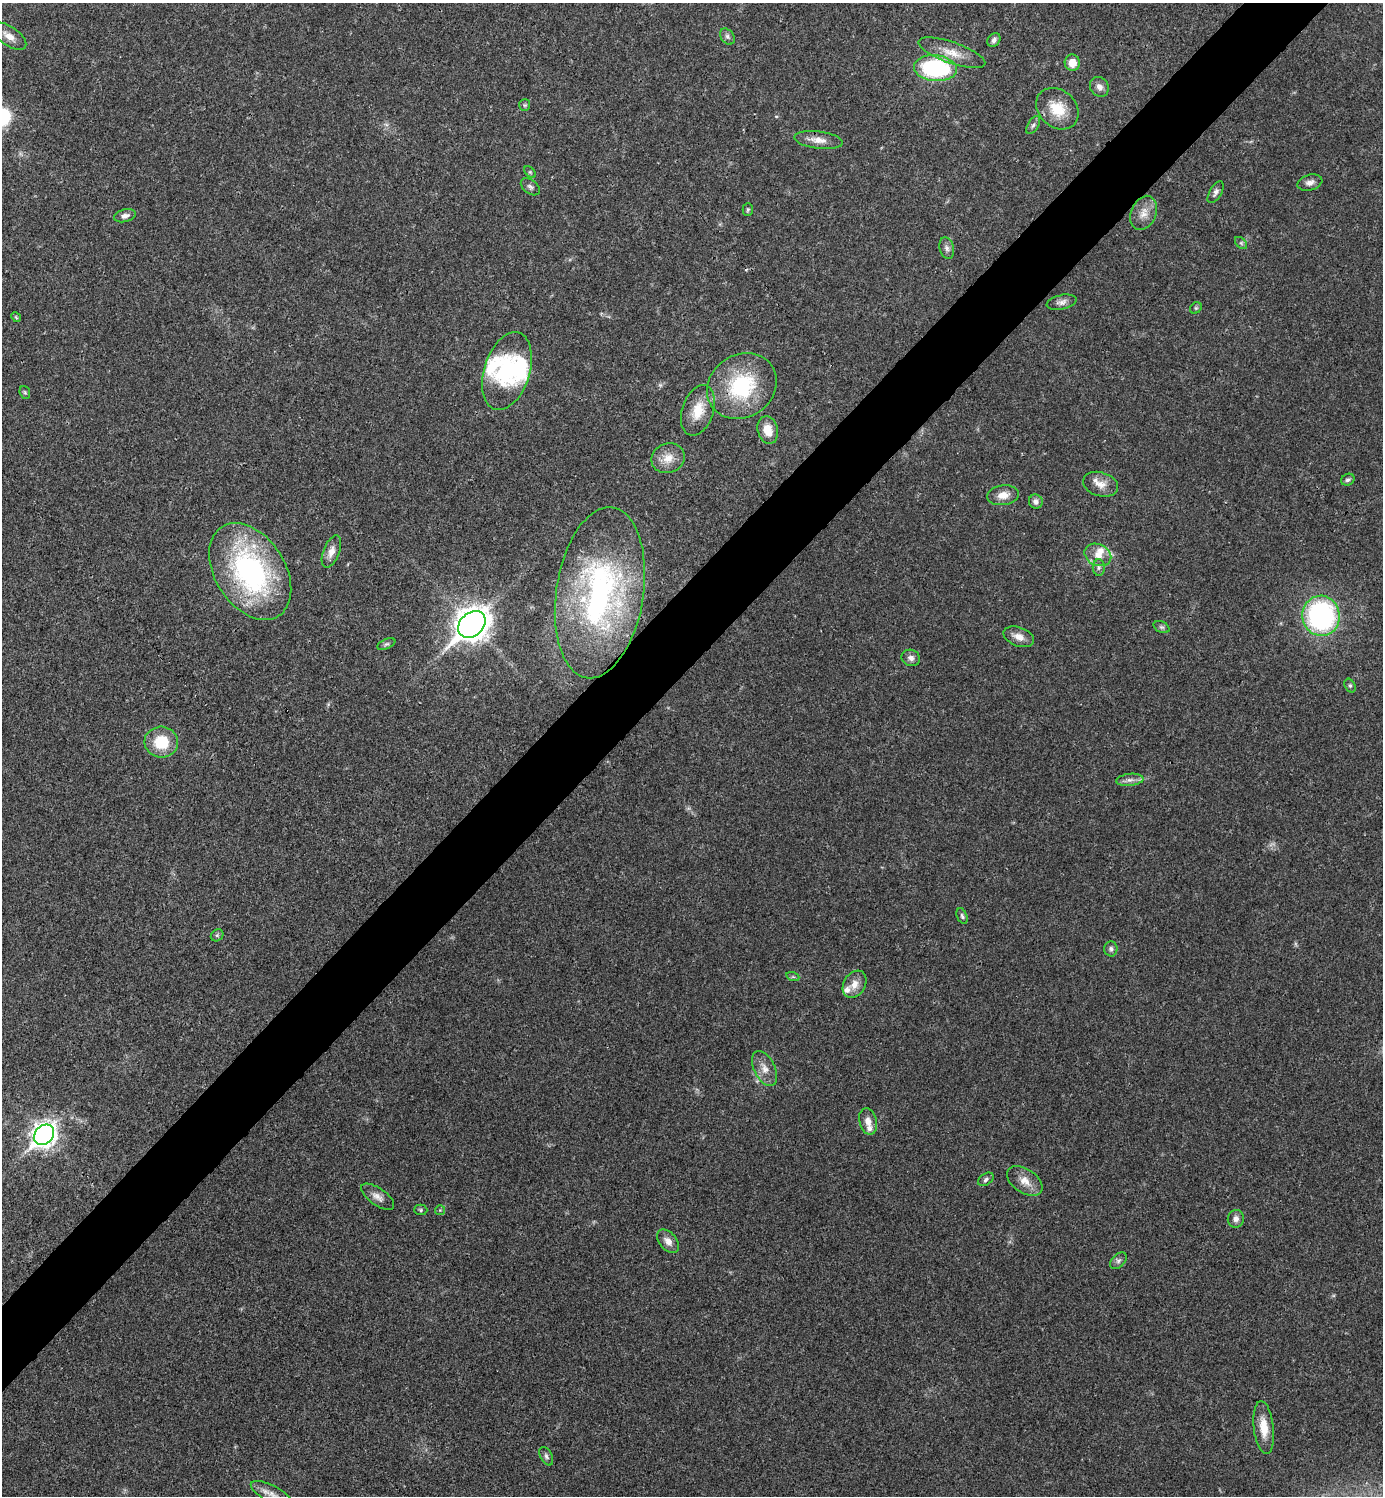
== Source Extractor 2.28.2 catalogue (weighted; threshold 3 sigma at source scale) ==
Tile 10 of 4 x 4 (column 2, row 3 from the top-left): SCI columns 1681-3061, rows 1495-2988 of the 5981 x 5981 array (HDU 1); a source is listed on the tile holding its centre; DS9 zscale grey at full resolution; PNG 1385 x 1498 px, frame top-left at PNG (2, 3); each listed source drawn as its Kron ellipse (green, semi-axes under 4 px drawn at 4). Shown black and unused: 5% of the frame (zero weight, under 3 of 4 exposures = <1% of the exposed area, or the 3 px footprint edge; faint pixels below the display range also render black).
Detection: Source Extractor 2.28.2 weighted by HDU 2 'WHT'; one run over the whole footprint, this tile lists its part. Background 0.0205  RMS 0.0022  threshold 0.0101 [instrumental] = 3 sigma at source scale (4.5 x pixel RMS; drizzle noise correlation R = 1.50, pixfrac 1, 0.05/0.05 arcsec/px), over >= 5 px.
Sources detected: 74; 1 too faint to see at this stretch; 1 cosmic-ray / hot-pixel residue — neither listed nor drawn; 6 inside a brighter listed object's ellipse — not listed separately; the other 66 listed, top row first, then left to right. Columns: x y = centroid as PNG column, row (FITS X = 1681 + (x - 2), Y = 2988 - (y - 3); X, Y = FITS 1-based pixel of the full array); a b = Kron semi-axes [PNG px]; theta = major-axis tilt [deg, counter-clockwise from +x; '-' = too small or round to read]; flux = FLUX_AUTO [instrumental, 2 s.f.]
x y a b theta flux
9 36 20 9 -34 2.6
727 37 9 6 -52 0.69
994 40 7 6 - 0.73
952 53 35 10 -19 4.3
1072 63 8 7 - 2.5
936 68 21 13 -5 27
1099 87 10 9 - 1.3
525 105 6 5 - 0.38
1057 109 23 18 -42 6.3
1033 125 10 5 58 0.61
819 140 24 8 -7 2.4
530 172 7 4 -45 0.36
1310 183 13 7 16 1.3
530 187 11 7 -37 0.71
1216 192 12 6 60 0.86
748 209 6 5 - 0.39
1144 213 18 12 67 2.7
125 216 11 6 14 0.98
1241 243 7 4 -45 0.43
947 248 11 7 -75 0.91
1062 302 15 7 13 1.2
1196 308 6 5 - 0.34
16 317 5 4 - 0.27
507 371 40 23 73 16
742 386 36 31 35 19
25 392 7 5 -68 0.36
698 410 26 15 71 5
768 430 14 10 -75 3.3
668 458 17 14 20 3.2
1348 480 7 5 27 0.54
1101 484 18 12 -17 2.5
1003 495 16 10 7 2.3
1036 502 7 6 - 1
331 552 17 8 68 1.8
1098 555 14 10 -24 2.4
1099 567 8 6 -90 0.63
250 572 53 35 -57 46
600 593 86 43 81 58
1321 616 20 18 -82 44
472 624 15 11 43 310
1161 627 8 5 -26 0.52
1019 637 16 9 -20 2
386 644 9 5 24 0.49
911 658 9 8 - 1.1
1350 686 7 5 -63 0.41
161 742 17 15 -5 7.8
1130 780 14 6 6 1.1
962 916 8 5 -67 0.51
217 935 7 5 42 0.42
1111 949 7 6 - 0.65
793 977 6 4 -18 0.34
855 984 14 10 59 2.2
764 1068 19 10 -64 2.4
868 1121 13 8 -74 1.8
44 1135 11 9 46 180
986 1179 9 5 35 0.62
1025 1181 20 12 -34 2.8
378 1197 19 8 -35 1.6
421 1210 6 5 - 0.37
440 1210 5 5 - 0.31
1236 1219 9 8 - 1.1
668 1241 14 8 -49 1.7
1118 1261 10 6 45 0.7
1264 1428 26 10 -84 4
546 1456 10 6 -62 0.68
272 1494 23 8 -27 2.2
Isophote crosses this tile's border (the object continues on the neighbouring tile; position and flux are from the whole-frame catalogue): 2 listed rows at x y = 9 36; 272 1494